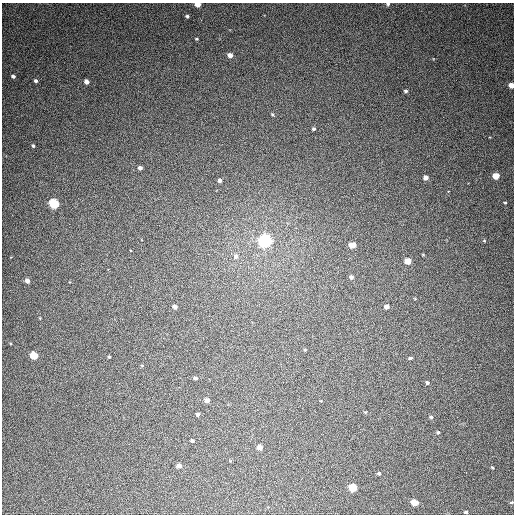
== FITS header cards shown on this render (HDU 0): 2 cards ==
NAXIS1  =                  512
NAXIS2  =                  512

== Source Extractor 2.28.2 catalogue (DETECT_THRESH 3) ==
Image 512 x 512 px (HDU 0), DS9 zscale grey, 1 PNG px = 1 image px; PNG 516 x 516 px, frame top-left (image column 1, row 512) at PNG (2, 3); no overlay
Background 406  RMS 10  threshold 31.4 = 3 sigma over >= 5 px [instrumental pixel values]
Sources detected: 49; all 49 listed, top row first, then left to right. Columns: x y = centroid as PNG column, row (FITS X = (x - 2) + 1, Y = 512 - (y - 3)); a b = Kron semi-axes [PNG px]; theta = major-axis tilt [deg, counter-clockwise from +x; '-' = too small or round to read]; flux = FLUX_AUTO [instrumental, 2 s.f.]
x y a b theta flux
198 4 4 4 - 7500
388 4 4 3 - 1000
187 16 4 3 - 1200
197 39 3 2 - 690
230 55 4 4 - 4300
13 76 4 4 - 1700
36 81 5 4 - 1400
87 82 4 4 - 4000
511 85 4 4 - 5600
406 91 4 4 - 1400
273 114 5 3 - 880
314 129 3 3 - 1200
33 146 4 3 - 980
140 168 4 4 - 2700
496 176 5 4 - 13000
425 178 4 4 - 4000
220 180 4 3 - 2000
505 202 3 2 - 730
54 203 5 5 - 70000
265 240 5 5 - 250000
484 241 4 4 - 720
352 245 6 4 6 7500
236 256 6 6 - 2800
408 261 5 4 - 13000
351 277 4 4 - 2000
27 280 4 4 - 3000
175 307 4 4 - 3000
386 307 4 4 - 3500
305 350 4 3 - 670
34 355 5 4 - 27000
109 357 3 3 - 940
410 358 5 3 - 1200
142 365 5 3 - 580
195 378 4 3 - 1800
427 383 4 4 - 1500
207 400 4 4 - 4300
365 412 4 3 - 610
197 414 4 3 - 1600
431 417 5 4 - 1100
438 432 5 4 - 1100
192 441 4 3 - 1500
260 447 4 4 - 6000
179 466 5 4 - 3100
492 467 4 2 - 560
379 473 4 4 - 1100
353 487 5 5 - 29000
415 502 5 4 - 13000
511 503 5 3 - 680
466 512 3 3 - 1100
At the frame edge (FLAGS 8, measured only in part): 3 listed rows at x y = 198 4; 388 4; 511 85